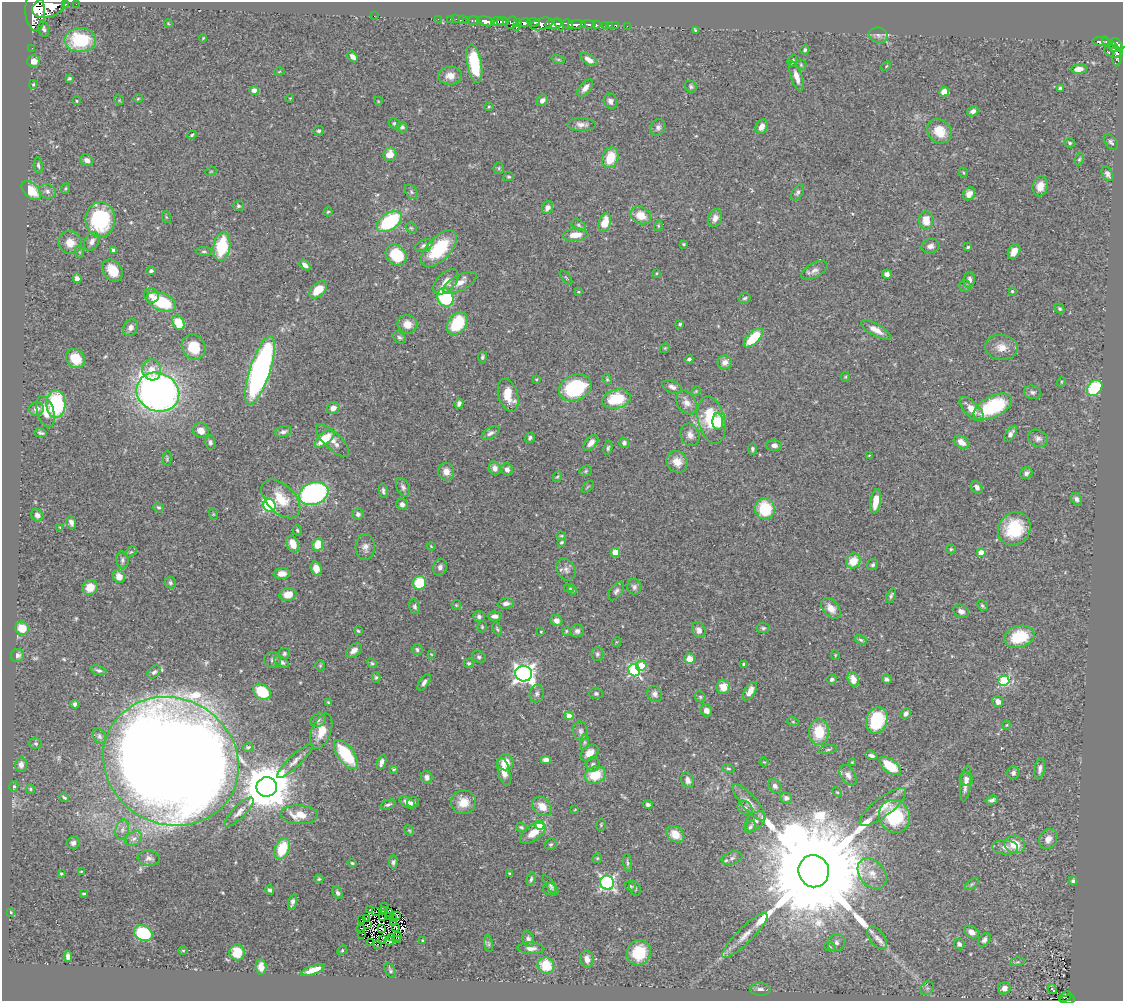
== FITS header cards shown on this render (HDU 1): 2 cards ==
NAXIS1  =                 1121
NAXIS2  =                  999

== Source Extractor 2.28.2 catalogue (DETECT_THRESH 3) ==
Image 1121 x 999 px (HDU 1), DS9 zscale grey, 1 PNG px = 1 image px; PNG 1125 x 1003 px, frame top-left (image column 1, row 999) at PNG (2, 2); each listed source drawn as its Kron ellipse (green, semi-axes under 4 px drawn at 4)
Background 0.456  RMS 0.02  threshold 0.0614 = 3 sigma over >= 5 px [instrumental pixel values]
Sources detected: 473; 5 with non-positive FLUX_AUTO (blend fragments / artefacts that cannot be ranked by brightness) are neither listed nor drawn; the other 468 listed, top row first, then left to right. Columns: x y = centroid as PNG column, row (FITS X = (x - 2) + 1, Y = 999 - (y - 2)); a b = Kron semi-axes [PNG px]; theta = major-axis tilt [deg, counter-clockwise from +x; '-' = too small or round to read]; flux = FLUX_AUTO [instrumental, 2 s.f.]
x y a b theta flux
65 4 3 2 - 35
76 4 2 2 - 5.7
49 7 17 10 18 2300
35 11 19 10 -88 2200
374 16 2 2 - 28
438 19 2 2 - 7.9
450 19 2 2 - 5.8
456 19 2 2 - 6.6
463 20 2 2 - 5
467 21 3 2 - 14
473 21 6 3 0 29
486 21 9 4 -11 660
497 22 6 3 6 320
503 22 6 3 -3 250
517 22 3 3 - 53
533 22 6 3 -7 170
168 23 4 3 - 1.2
512 23 6 5 - 110
524 23 6 4 10 330
542 24 12 5 15 400
553 24 8 5 8 750
559 24 7 4 -62 400
567 24 5 4 - 280
588 24 7 3 -5 110
577 25 9 4 3 420
596 25 3 3 - 38
606 25 3 3 - 26
610 25 2 2 - 5.5
616 25 3 3 - 19
627 26 2 2 - 4.2
516 27 3 3 - 70
44 29 8 5 -79 3.5
695 30 3 2 - 1.2
879 35 9 7 -16 5.6
203 38 4 2 - 1.1
80 40 16 12 0 81
1101 42 8 3 -1 120
1107 42 6 3 -58 78
1117 45 7 4 -53 260
1113 47 5 3 - 95
32 48 2 2 - 3.5
805 50 5 4 - 2.6
1113 51 9 6 -14 220
353 57 6 4 -46 6.9
1117 58 8 4 90 55
558 59 7 4 -19 2.2
589 60 9 5 -32 8.4
34 61 6 6 - 12
792 61 6 4 62 3.4
474 64 19 7 -80 70
801 65 5 5 - 2
886 66 5 3 - 1.4
1079 69 8 4 4 12
279 72 5 3 - 1.1
450 76 12 9 2 12
796 77 15 5 -73 12
69 78 4 3 - 1.9
33 84 4 3 - 1.5
691 87 6 5 - 2.7
585 88 10 5 50 8.8
1060 88 4 3 - 2
254 90 5 4 - 7.7
944 92 5 4 - 40
290 98 4 3 - 1.1
138 99 4 3 - 1.2
119 100 5 4 - 1.5
542 100 6 5 - 5.4
77 101 3 3 - 1.6
378 101 4 3 - 1
610 101 8 6 -66 5
489 107 4 3 - 1.3
973 111 6 5 - 5.3
395 124 6 4 -32 3.2
581 125 14 6 -1 7.8
402 127 5 5 - 3.6
658 127 8 7 - 5
762 127 8 5 61 9.6
319 131 5 5 - 2.3
939 131 13 11 -46 26
192 135 5 3 - 1.5
1111 142 9 5 -50 3.3
1070 143 5 4 - 2.3
390 154 7 6 - 17
610 158 11 7 71 32
1079 159 6 4 67 2
87 160 7 5 -30 6.4
38 165 8 4 -83 2.9
499 168 5 5 - 1.9
211 171 6 3 19 1.2
963 173 5 3 - 1.3
1107 174 8 5 -62 5.4
509 177 5 4 - 1.7
1040 186 10 7 77 14
66 188 6 3 71 1.7
31 191 11 7 -43 29
47 191 8 7 - 4.9
411 192 8 5 -53 3.1
798 192 9 5 56 3.6
969 194 7 5 55 9
238 206 5 5 - 2.7
547 208 7 5 61 6.2
328 212 5 4 - 1.5
641 215 11 8 -27 23
166 217 6 4 -71 1.5
715 218 9 6 65 8.2
100 220 17 14 88 120
926 220 9 7 -87 22
389 222 14 8 34 120
605 223 9 6 71 28
578 225 8 5 -29 3.1
658 226 5 3 - 1.3
411 228 6 4 -42 2.2
575 235 13 6 3 17
92 241 10 7 62 6.6
70 243 12 11 - 16
683 244 4 3 - 1.7
424 246 9 5 21 4.3
930 246 9 7 13 6.6
222 247 14 8 81 73
968 247 3 3 - 2.3
439 249 23 11 46 71
113 250 4 3 - 3.6
204 251 8 4 -3 2.6
80 252 6 4 -71 1.7
1014 252 8 5 59 13
396 255 11 9 -47 55
305 265 6 4 -41 5.8
814 270 14 7 29 6.8
113 271 12 9 -55 25
151 271 5 4 - 3.1
657 273 3 2 - 1
887 274 5 4 - 4.9
566 277 8 2 -50 1.3
77 278 5 4 - 5.5
969 280 8 5 78 5.4
446 282 15 9 46 16
460 283 18 7 27 12
965 286 6 5 - 2.4
318 290 10 6 41 28
1012 291 4 3 - 1.4
578 292 4 3 - 1.1
151 295 7 7 - 7.5
445 297 9 7 -60 120
745 298 6 4 17 2.6
161 302 15 8 -22 83
1060 309 5 4 - 2
178 323 8 5 -65 42
457 323 12 9 55 64
407 324 10 9 - 15
680 324 3 3 - 1.9
131 327 9 7 56 5.8
876 330 17 6 -29 13
399 337 7 5 -42 2.9
753 338 12 6 45 51
194 347 13 11 -57 37
1001 347 16 12 -5 15
665 348 5 4 - 1.6
482 357 6 4 81 2.4
75 358 10 8 -46 24
689 359 4 4 - 3.2
725 362 7 7 - 8.6
152 370 10 9 - 18
260 370 36 10 72 500
845 377 4 4 - 1.5
536 379 3 3 - 1.3
607 379 5 4 - 1.9
1061 382 5 3 - 1.2
672 387 10 6 -25 6
575 388 17 12 24 110
1095 388 9 6 51 100
696 391 5 4 - 1.6
158 392 22 19 -26 830
1033 392 8 6 -12 3.9
508 395 17 9 -74 28
616 399 14 9 12 52
686 402 13 9 -57 11
459 403 5 4 - 5
56 404 14 9 -88 110
993 407 21 10 26 100
333 408 6 6 - 8.6
36 409 7 7 - 7.8
972 409 16 7 -46 17
45 412 16 8 -74 17
711 420 24 13 -77 65
718 422 8 5 -88 27
201 430 8 7 - 13
283 432 9 5 12 4.3
41 433 6 3 -10 2.8
490 433 10 5 28 5.1
1010 434 9 4 54 5.4
690 435 11 9 -70 9.1
530 438 5 4 - 3.5
1038 438 10 8 -28 6
324 439 12 5 39 41
332 440 22 8 -44 14
210 442 7 5 -80 3.4
961 442 8 5 -35 13
591 443 9 5 50 7.8
624 443 5 5 - 4.1
774 445 8 5 -4 6.3
608 448 7 4 81 2.7
752 449 6 4 89 2.9
869 456 3 3 - 1.3
167 459 7 4 89 2.1
677 462 11 10 - 14
495 468 7 5 -68 7.1
507 469 6 5 - 5.5
586 471 6 5 - 1.9
446 472 9 8 - 10
1026 473 6 5 - 5.1
557 477 5 3 - 1.6
403 487 10 6 -62 4.8
588 487 7 3 45 1.6
977 487 7 5 -52 5
383 491 7 3 -80 3
314 494 15 11 20 280
281 499 23 14 -45 35
1077 499 7 5 -66 4
876 501 12 5 80 22
402 504 6 5 - 6.3
270 505 6 6 - 200
159 507 5 4 - 2.6
765 509 10 10 - 56
213 514 6 3 -72 1.2
358 514 5 5 - 5.7
37 515 7 5 -44 5.3
71 522 6 4 -71 6
60 527 3 3 - 1.2
1014 529 17 15 50 61
297 530 5 4 - 1.8
561 536 5 4 - 1.5
562 542 4 3 - 2.2
293 544 9 6 -66 18
318 545 6 5 - 33
431 546 4 3 - 1.1
365 547 13 9 -89 8.8
951 549 5 4 - 1.8
131 552 7 4 43 1.9
615 552 4 4 - 28
981 553 4 4 - 30
122 560 8 6 -85 4
853 561 8 7 - 25
873 565 6 5 - 2.8
440 567 8 7 - 5.5
316 569 7 5 -72 11
566 569 12 8 -60 7.2
282 574 8 5 5 11
119 577 6 6 - 15
170 583 6 5 - 2.8
419 583 7 6 - 51
90 587 8 7 - 17
634 587 8 7 - 4.1
569 588 5 4 - 1.8
572 590 4 3 - 1.9
616 591 10 6 54 4.3
288 594 8 6 13 18
891 596 8 4 67 2.6
506 603 8 5 7 4.9
456 605 5 5 - 1.8
982 606 6 4 -45 2.1
415 607 7 5 -77 3.7
831 608 12 7 -48 11
961 611 8 6 -27 5.8
479 616 6 5 - 3.8
495 616 7 4 -3 5.9
556 620 6 5 - 7.3
482 627 5 4 - 1.6
22 628 7 6 - 23
763 628 6 5 - 2.9
497 629 7 3 -65 2
699 630 8 6 -66 6.7
358 631 4 3 - 1.7
566 631 4 3 - 1.6
577 631 6 6 - 4.6
541 632 3 2 - 0.97
1019 637 15 10 17 49
861 640 6 4 -21 2.1
616 642 5 3 - 1
354 650 9 5 38 8
417 650 5 5 - 3.2
284 654 6 5 - 2.7
431 654 3 3 - 0.97
597 654 7 6 - 3.1
17 655 7 6 - 4.5
835 655 5 3 - 1.2
479 657 7 6 - 3
690 659 5 5 - 15
273 660 8 8 - 4.7
281 662 8 5 -31 4.5
372 663 5 4 - 1.9
469 663 5 4 - 2.3
744 664 4 3 - 2.3
320 666 5 4 - 1.7
641 666 5 5 - 52
98 670 8 4 -20 3.4
634 670 6 5 - 180
154 672 7 5 42 3.7
524 674 8 8 - 710
376 677 5 4 - 2.2
832 679 5 4 - 3.4
853 679 7 5 -71 17
887 679 5 4 - 3.6
1004 681 5 5 - 110
424 682 9 5 56 4.9
723 687 7 7 - 14
750 691 10 5 61 9.2
262 692 9 7 -37 58
596 693 7 5 -1 2.7
537 694 9 7 75 4.3
655 694 8 7 - 5.7
700 697 6 5 - 2.4
328 702 4 3 - 1.5
998 702 6 5 - 8.8
75 704 4 4 - 4.1
706 711 6 5 - 7.7
906 714 5 4 - 5.3
569 716 4 4 - 23
318 720 8 6 32 3.9
877 720 13 10 74 77
793 722 6 3 -19 1.5
1007 725 5 3 - 1.1
321 731 18 9 69 24
581 731 9 7 -78 5
819 732 13 10 86 41
99 736 8 6 -59 3.9
584 742 8 4 82 2.6
36 743 6 5 - 2.4
248 747 5 4 - 2.6
828 750 9 3 11 2.4
589 753 10 7 38 13
346 755 17 8 -54 77
871 755 6 4 -14 4.3
546 760 5 4 - 7.5
171 761 69 63 -29 5100
295 761 24 6 44 10
382 762 7 4 69 5.4
505 762 8 8 - 20
764 762 4 3 - 1.1
852 762 4 4 - 1.4
593 764 7 7 - 4.1
21 765 7 6 - 6.6
890 766 12 6 -36 46
728 768 6 4 -17 2.3
394 769 3 3 - 1.7
1040 769 10 5 80 5
504 772 14 6 -76 15
1013 773 6 6 - 3.7
595 775 10 8 22 35
848 775 11 7 -57 7.5
427 777 6 5 - 5.2
966 779 6 6 - 5.3
688 780 8 6 -68 6.2
966 783 18 5 83 10
14 786 5 4 - 2.2
775 786 7 6 - 4.9
267 787 10 9 - 7300
30 789 5 4 - 1.8
837 792 5 3 - 1.4
64 797 5 3 - 2
786 798 6 5 - 4.7
992 800 6 4 17 3.7
407 802 8 5 -30 9.5
413 802 6 5 - 3.2
463 802 12 12 - 19
749 803 23 7 -49 12
388 804 8 4 20 3.4
648 805 5 4 - 3.4
542 806 11 8 -43 17
883 807 28 9 38 20
745 808 8 6 -34 4.6
575 810 4 3 - 1
239 812 19 6 45 8.8
299 815 19 9 -3 25
895 816 17 15 -61 81
755 821 12 7 44 7
540 825 5 4 - 89
601 825 6 4 73 2
521 827 5 4 - 2.6
750 827 6 4 56 2.9
122 830 10 6 77 5.5
409 830 6 4 -53 1.7
533 833 14 7 34 18
675 834 10 7 -35 19
134 839 9 6 37 5
1048 839 10 8 59 8.8
73 843 6 6 - 4.1
551 844 6 5 - 2.5
1015 844 10 8 -15 25
1005 847 13 7 -3 9.1
282 849 11 7 69 52
149 858 11 7 -3 5.5
597 858 5 4 - 1.8
732 858 10 6 16 4.7
393 862 6 4 82 3.6
352 863 4 4 - 1.6
628 863 8 4 -83 2.6
81 871 3 2 - 1
814 871 16 15 - 71000
61 873 3 3 - 1.4
510 874 4 3 - 2.1
872 874 17 12 -50 19
319 879 4 3 - 1.7
531 879 7 4 74 2.6
1073 881 4 4 - 3.2
607 883 7 7 - 320
972 884 8 4 35 2.5
551 885 12 4 -53 3.9
630 886 5 3 - 1.7
635 888 8 5 -61 2.9
549 889 6 5 - 2.5
270 890 5 4 - 3.2
84 893 4 2 - 1.4
338 893 6 4 -63 3.8
292 902 7 3 71 4.2
384 906 3 2 - 2
370 909 3 2 - 1.8
385 911 2 2 - 0.7
11 912 4 3 - 1.3
376 912 2 2 - 1
389 913 3 2 - 1.4
397 915 4 2 - 1.5
390 917 2 2 - 0.99
382 918 2 2 - 0.25
367 919 3 2 - 1.4
393 919 4 2 - 0.16
362 920 3 2 - 1.8
394 923 3 2 - 0.39
367 925 3 2 - 2.1
381 928 3 2 - 1
396 928 4 2 - 2.2
361 929 4 3 - 1.5
971 932 8 5 -34 8.4
143 933 9 7 -26 110
362 934 2 2 - 0.72
745 935 31 7 44 21
398 936 5 2 - 1
391 938 3 2 - 0.85
877 938 13 7 -53 9.6
398 939 3 2 - 0.087
528 939 7 6 - 4.7
383 940 4 2 - 1.1
984 940 7 5 47 4.7
389 941 5 3 - 0.88
423 941 3 2 - 1.3
370 942 2 2 - 1.3
836 942 9 8 - 5.5
378 944 2 2 - 1.6
488 944 8 4 -82 2.6
959 944 5 5 - 4.5
830 947 6 3 -19 1.6
531 948 13 6 -3 8.1
183 950 5 3 - 1.2
342 950 5 4 - 1.7
237 952 8 7 - 24
639 953 13 11 62 45
68 956 5 4 - 5.8
587 959 9 6 -78 9
1017 962 7 4 1 2.7
546 966 8 8 - 38
261 967 7 5 -84 11
313 970 12 4 21 16
390 971 8 5 -60 2.4
927 988 7 6 - 3.7
1004 988 6 6 - 9
760 989 10 6 -3 7.4
1052 989 5 3 - 5.2
1065 997 7 4 32 69
1067 1000 8 2 4 88
At the frame edge (FLAGS 8, measured only in part): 1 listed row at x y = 1067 1000
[5 non-positive-flux detections neither listed nor drawn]